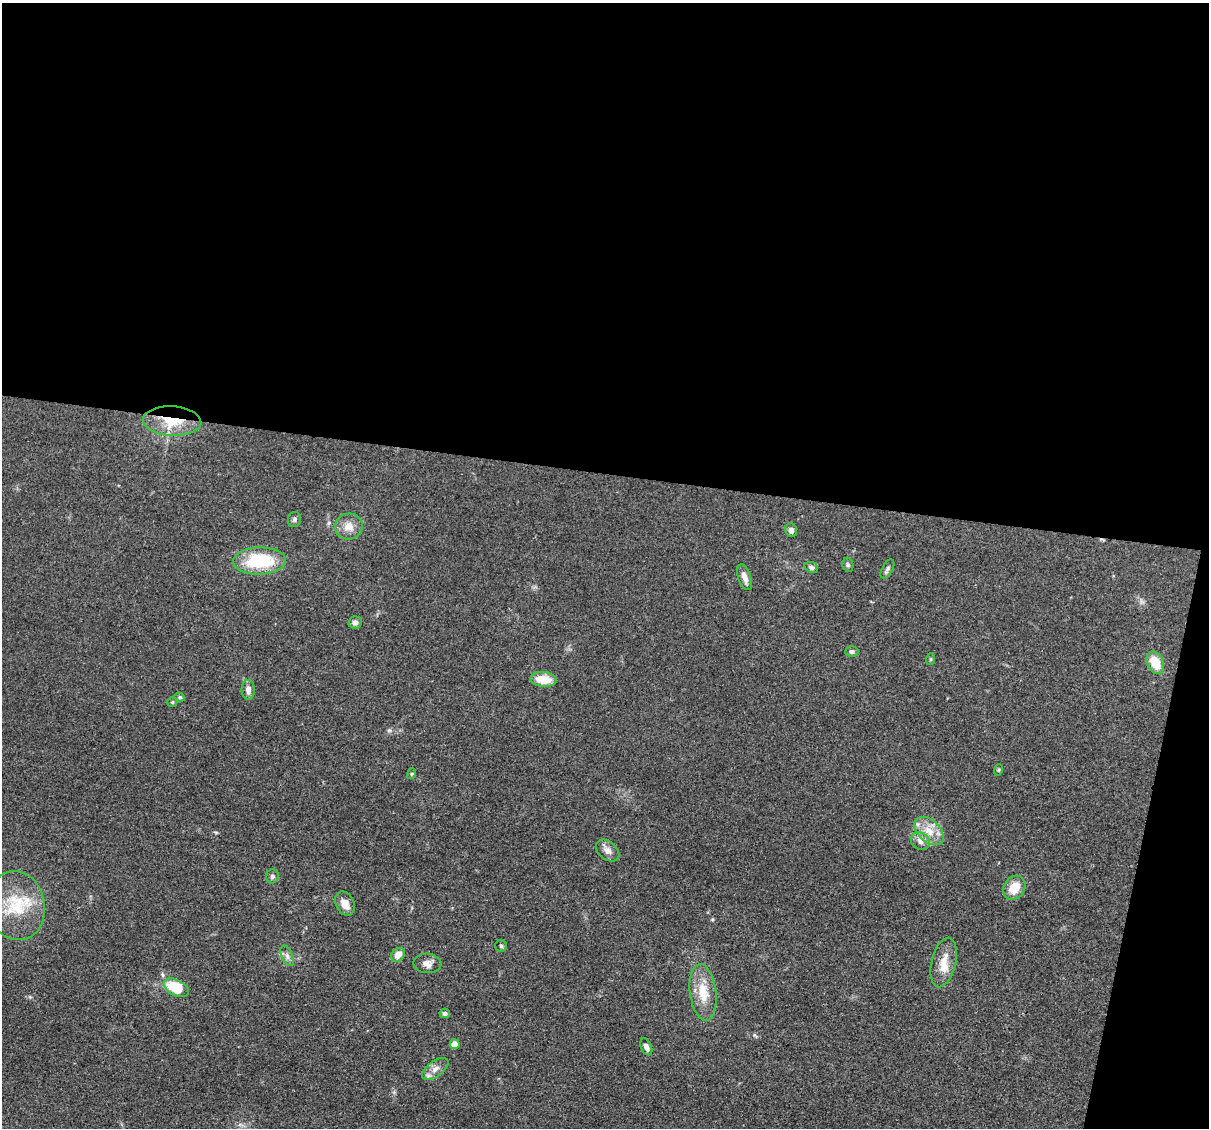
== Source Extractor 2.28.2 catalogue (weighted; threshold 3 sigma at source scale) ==
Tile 4 of 4 x 4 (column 4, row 1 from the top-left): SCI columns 3623-4829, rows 3609-4734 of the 4830 x 4851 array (HDU 1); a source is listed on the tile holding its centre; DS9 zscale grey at full resolution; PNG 1211 x 1130 px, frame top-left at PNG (2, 3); each listed source drawn as its Kron ellipse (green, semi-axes under 4 px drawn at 4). Shown black and unused: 45% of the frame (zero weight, under 3 of 4 exposures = <1% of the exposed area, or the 3 px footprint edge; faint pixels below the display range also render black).
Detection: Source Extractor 2.28.2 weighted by HDU 2 'WHT'; one run over the whole footprint, this tile lists its part. Background 0.067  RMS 0.0061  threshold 0.0275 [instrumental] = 3 sigma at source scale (4.5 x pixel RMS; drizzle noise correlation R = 1.50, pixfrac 1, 0.05/0.05 arcsec/px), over >= 5 px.
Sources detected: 39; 2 inside a brighter listed object's ellipse — not listed separately; the other 37 listed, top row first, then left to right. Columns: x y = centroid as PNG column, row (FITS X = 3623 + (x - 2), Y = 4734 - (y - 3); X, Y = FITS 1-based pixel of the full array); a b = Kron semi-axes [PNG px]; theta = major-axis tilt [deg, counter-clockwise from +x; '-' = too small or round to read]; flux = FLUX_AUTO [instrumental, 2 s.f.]
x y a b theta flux
172 421 29 14 -3 21
294 519 7 6 - 1.4
349 527 14 13 - 6.5
791 530 7 6 - 2.2
260 561 26 13 2 34
848 565 7 5 -75 1.2
811 567 7 5 -21 1.8
887 569 10 5 60 1.6
745 577 13 6 -70 4.4
355 622 7 6 - 2.4
852 652 6 5 - 1.5
931 659 6 4 71 0.67
1155 663 12 8 -64 14
543 679 13 7 -5 12
248 690 10 6 -89 3.3
180 697 5 4 - 0.84
172 702 5 5 - 0.67
998 770 6 3 71 0.67
411 774 5 3 - 0.63
929 831 17 11 -43 9
920 841 10 8 -33 3.8
607 850 13 9 -39 3.6
272 876 7 6 - 1.7
1014 888 12 10 54 11
345 903 12 9 -64 5.6
16 906 35 28 -78 32
501 946 6 6 - 1.1
398 955 7 6 - 5.3
287 956 11 5 -66 2.3
944 962 25 12 77 10
427 963 14 9 -3 4.2
176 988 14 7 -28 24
703 992 28 13 -83 14
445 1013 5 4 - 1.4
455 1044 5 5 - 5.8
646 1047 9 5 -66 2.9
435 1069 15 7 37 4.3
Overlapping masked pixels (flux is a lower limit): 1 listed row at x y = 172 421